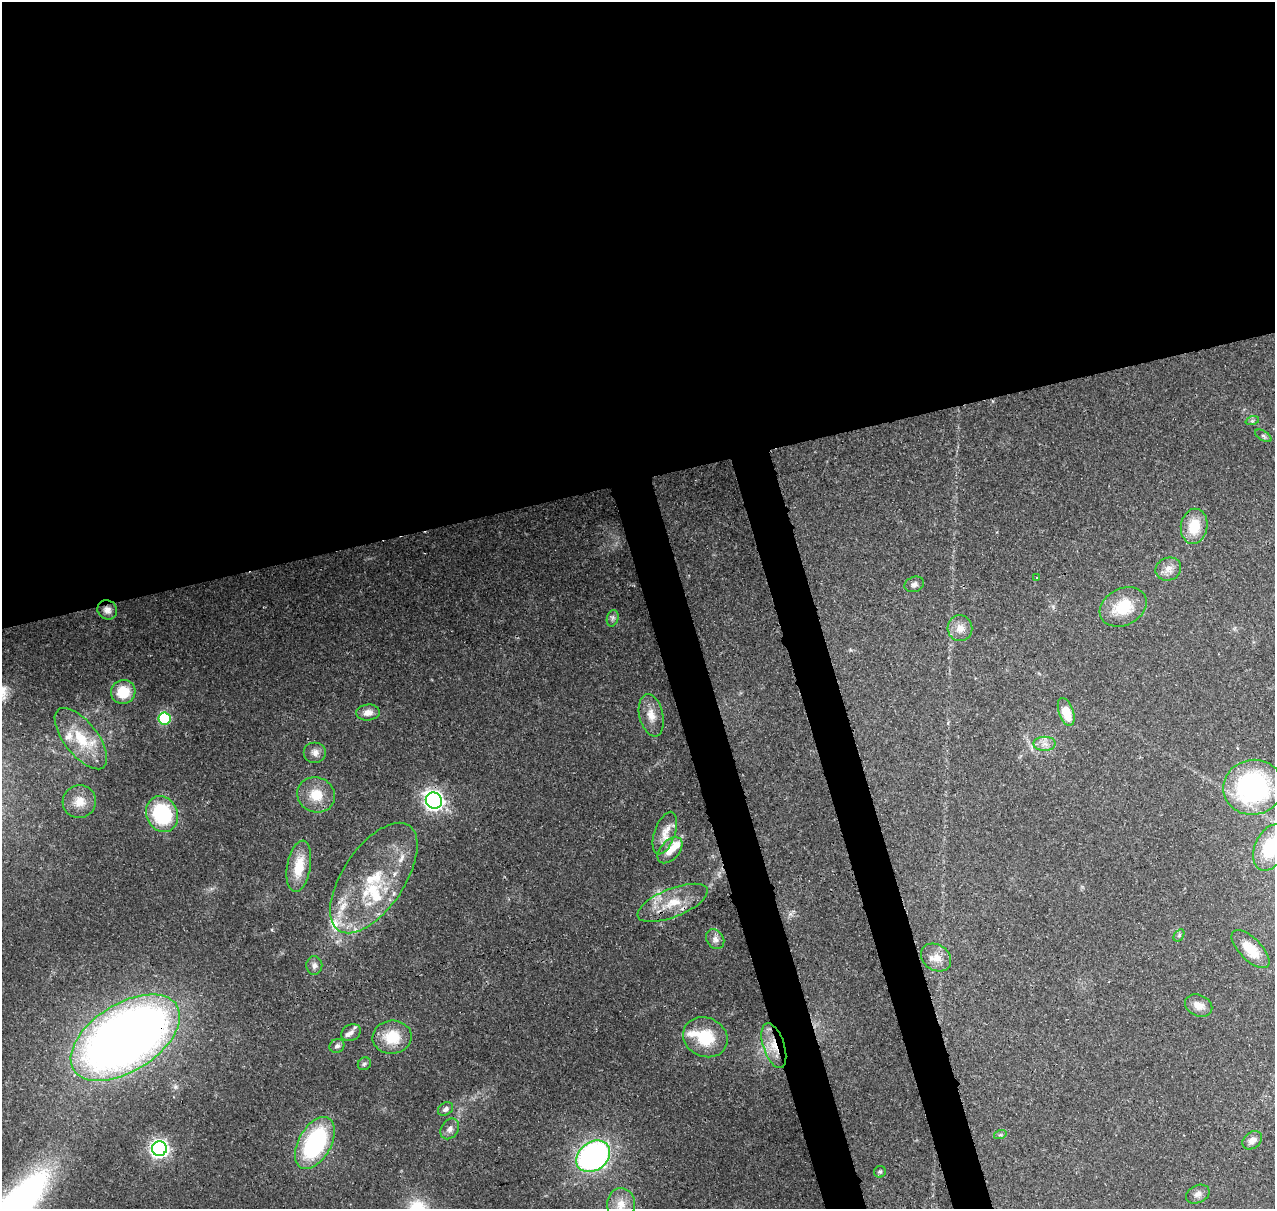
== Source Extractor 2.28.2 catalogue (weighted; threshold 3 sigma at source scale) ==
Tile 2 of 4 x 4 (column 2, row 1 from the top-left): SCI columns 1389-2661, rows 3753-4959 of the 5323 x 5039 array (HDU 1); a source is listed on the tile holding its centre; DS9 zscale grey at full resolution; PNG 1277 x 1211 px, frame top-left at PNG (2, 2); each listed source drawn as its Kron ellipse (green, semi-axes under 4 px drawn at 4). Shown black and unused: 44% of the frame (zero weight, under 3 of 4 exposures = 8% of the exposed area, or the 3 px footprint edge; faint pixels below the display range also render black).
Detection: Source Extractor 2.28.2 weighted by HDU 2 'WHT'; one run over the whole footprint, this tile lists its part. Background 0.0758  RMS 0.0035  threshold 0.0156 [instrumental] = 3 sigma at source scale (4.5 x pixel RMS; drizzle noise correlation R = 1.50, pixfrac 1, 0.0396/0.0396 arcsec/px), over >= 5 px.
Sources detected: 65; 13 inside a brighter listed object's ellipse — not listed separately; the other 52 listed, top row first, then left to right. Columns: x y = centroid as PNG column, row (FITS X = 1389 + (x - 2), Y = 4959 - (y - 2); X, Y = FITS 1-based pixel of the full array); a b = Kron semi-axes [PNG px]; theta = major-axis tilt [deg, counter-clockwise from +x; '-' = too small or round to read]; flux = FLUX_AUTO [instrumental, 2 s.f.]
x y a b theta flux
1252 421 7 4 18 0.65
1263 436 9 5 -33 0.79
1194 526 18 13 80 9.2
1168 569 13 11 23 2.9
1037 578 3 3 - 0.33
914 584 10 7 20 1.4
1123 607 25 18 27 12
107 610 10 9 - 2.1
613 618 8 5 74 0.93
960 628 13 12 - 3.3
123 692 12 11 - 9.2
1066 712 14 7 -71 8.2
368 713 12 8 4 2.8
651 715 22 12 -77 4.9
164 718 6 6 - 36
81 739 37 17 -52 14
1045 744 11 7 0 2.2
315 752 11 10 - 2.3
1253 787 30 27 11 57
316 795 19 17 -23 8.2
434 801 8 8 - 160
79 802 17 16 - 5.3
162 814 18 15 -64 28
665 833 22 10 71 4.5
1270 847 24 15 65 16
670 850 15 9 48 4.4
299 866 26 11 80 9.5
374 878 63 30 56 31
673 903 37 14 22 11
1179 935 7 4 57 0.6
715 939 11 8 -58 1.7
1250 949 24 11 -45 7.6
936 957 16 12 -35 3.9
314 966 9 8 - 1.6
1199 1006 14 10 -24 3.2
351 1033 10 8 29 1.5
392 1037 19 16 5 11
705 1037 23 19 -25 14
125 1038 61 33 32 380
337 1046 8 7 - 1.2
774 1046 23 10 -72 7.1
364 1064 7 6 - 0.81
446 1109 8 6 35 1.3
450 1129 11 8 56 1.9
1000 1135 6 4 18 0.56
1252 1140 11 8 38 2.5
315 1143 28 16 61 45
159 1149 7 7 - 130
593 1156 18 14 38 99
880 1172 6 5 - 0.63
1198 1194 12 8 25 1.9
621 1204 16 14 87 5.2
Overlapping masked pixels (flux is a lower limit): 3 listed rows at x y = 107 610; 125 1038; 774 1046
Isophote crosses this tile's border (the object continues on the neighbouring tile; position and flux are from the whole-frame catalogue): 2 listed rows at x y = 1270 847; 621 1204
Unlisted compact peaks at least as high as the median listed source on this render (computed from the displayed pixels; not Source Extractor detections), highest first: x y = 175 1087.